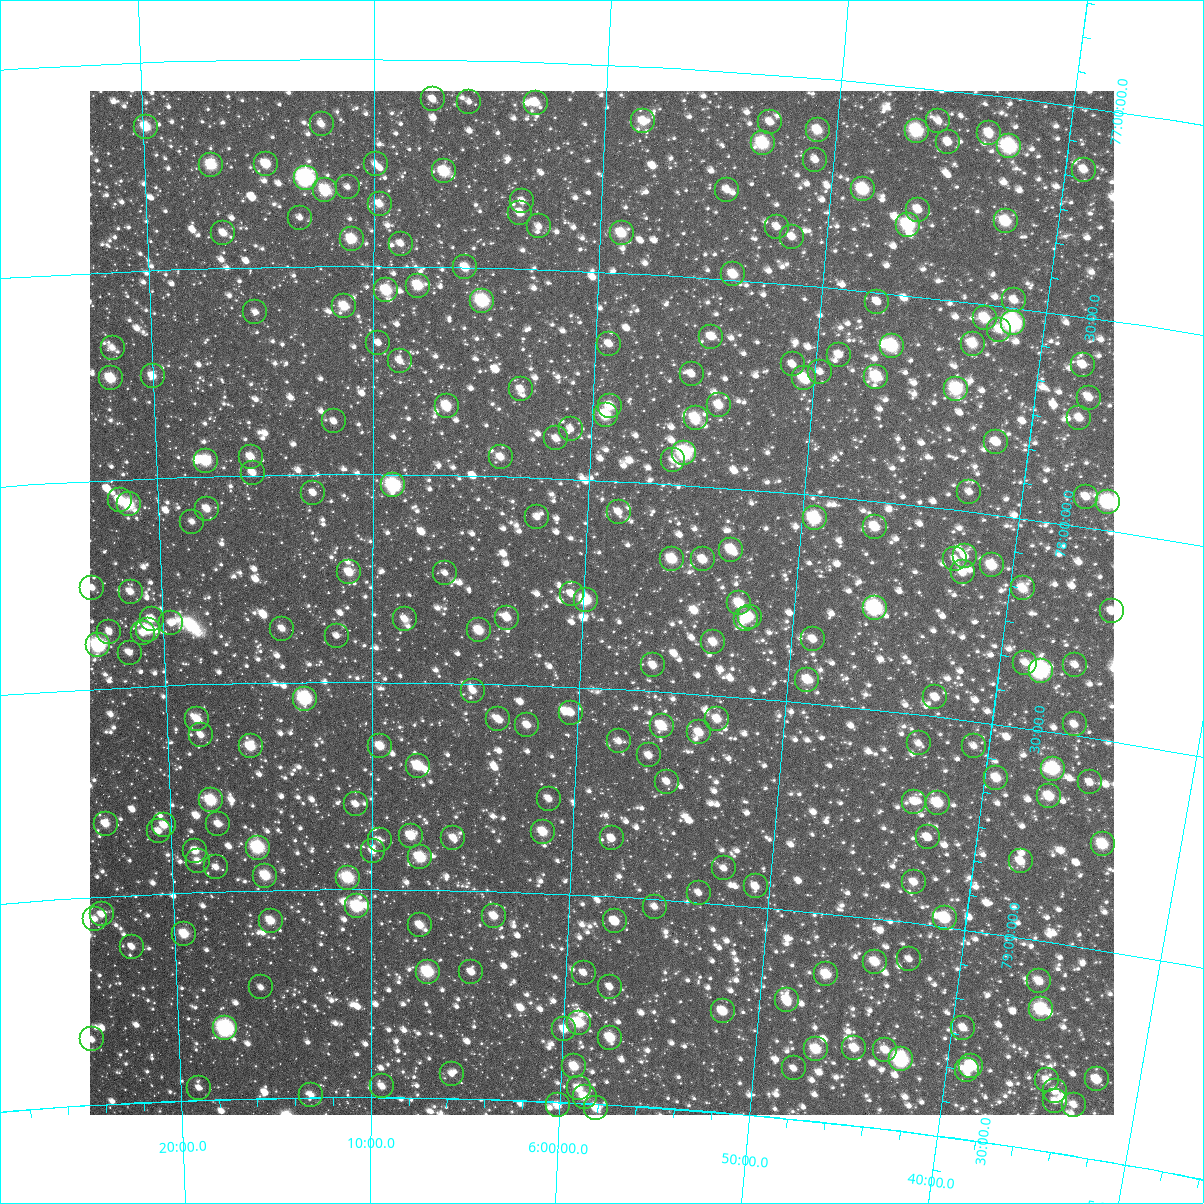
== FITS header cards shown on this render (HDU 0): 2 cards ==
NAXIS1  =                 1024
NAXIS2  =                 1024

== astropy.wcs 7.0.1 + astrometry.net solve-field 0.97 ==
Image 1024 x 1024 px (HDU 0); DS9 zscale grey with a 90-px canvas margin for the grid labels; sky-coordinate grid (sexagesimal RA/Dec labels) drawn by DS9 from the SOLVED WCS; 240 Tycho-2 reference stars matched to detected sources circled (green)
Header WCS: RA---TAN-SIP/DEC--TAN-SIP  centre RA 05:59:08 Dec +78:18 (89.78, +78.29 deg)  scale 8.66 arcsec/px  FOV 147.8' x 147.9'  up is +177 deg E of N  parity flipped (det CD > 0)
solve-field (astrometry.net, Tycho-2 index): VERIFIED the header's WCS against the Tycho-2 star catalogue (verified at 6 index scales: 8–240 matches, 0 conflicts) and refined it, rather than solving blind
Solved WCS: RA---TAN-SIP/DEC--TAN-SIP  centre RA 05:59:08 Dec +78:18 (89.78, +78.29 deg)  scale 8.66 arcsec/px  FOV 147.9' x 147.9'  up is +177 deg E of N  parity flipped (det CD > 0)
The solver's refit moves the header's centre by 0.6 arcsec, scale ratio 1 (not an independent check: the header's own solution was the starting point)
Tycho-2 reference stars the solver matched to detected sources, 240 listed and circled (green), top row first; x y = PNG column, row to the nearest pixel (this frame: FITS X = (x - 90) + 1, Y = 1024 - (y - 91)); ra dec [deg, ICRS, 3 dp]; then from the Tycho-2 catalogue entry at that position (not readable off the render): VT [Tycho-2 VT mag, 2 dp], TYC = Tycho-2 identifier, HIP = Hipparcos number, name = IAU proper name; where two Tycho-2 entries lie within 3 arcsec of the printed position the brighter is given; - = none
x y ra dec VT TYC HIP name
433 99 91.864 +77.097 11.61 4529-1277-1 - -
469 102 91.476 +77.101 12.41 4529-1022-1 - -
536 103 90.758 +77.099 10.87 4529-1352-1 - -
643 121 89.591 +77.133 10.56 4528-2183-1 - -
938 121 86.417 +77.074 12.03 4528-1048-1 - -
770 122 88.219 +77.115 11.68 4528-1284-1 - -
322 124 93.066 +77.158 11.65 4529-992-1 - -
146 127 94.966 +77.155 10.07 4529-889-1 - -
818 130 87.703 +77.125 10.37 4528-1544-1 - -
917 131 86.638 +77.103 8.99 4528-1386-1 - -
989 133 85.861 +77.090 10.72 4528-1292-1 - -
948 142 86.289 +77.123 11.81 4528-1038-1 - -
763 143 88.284 +77.167 9.24 4528-991-1 - -
1009 146 85.626 +77.116 8.35 4528-1502-1 26888 -
815 160 87.700 +77.197 11.64 4528-2078-1 - -
266 164 93.674 +77.253 10.85 4529-872-1 - -
376 164 92.481 +77.254 12.10 4529-900-1 - -
211 165 94.271 +77.251 9.65 4529-1240-1 - -
1084 170 84.797 +77.149 11.07 4528-1132-1 - -
444 171 91.730 +77.270 9.67 4529-1509-1 - -
306 178 93.243 +77.287 7.57 4529-1585-1 29503 -
348 187 92.786 +77.309 12.32 4529-1197-1 - -
863 189 87.156 +77.256 9.30 4528-1939-1 - -
325 190 93.028 +77.317 9.78 4529-775-1 - -
727 190 88.636 +77.284 11.72 4528-1841-1 - -
522 201 90.867 +77.337 11.75 4529-1446-1 - -
380 204 92.435 +77.350 11.16 4529-785-1 - -
918 210 86.536 +77.292 11.07 4528-1818-1 - -
520 213 90.885 +77.365 11.01 4529-815-1 - -
300 218 93.312 +77.382 12.17 4529-1334-1 - -
1006 221 85.569 +77.296 9.74 4528-1921-1 - -
908 225 86.622 +77.331 8.91 4528-2033-1 - -
539 226 90.677 +77.396 12.19 4529-1246-1 - -
777 227 88.058 +77.364 11.76 4528-1680-1 - -
223 233 94.158 +77.416 11.44 4529-780-1 - -
622 233 89.763 +77.404 10.22 4528-2153-1 - -
792 237 87.885 +77.386 11.55 4528-1812-1 - -
352 239 92.743 +77.435 9.94 4529-928-1 - -
401 244 92.198 +77.445 11.73 4529-1535-1 - -
465 267 91.479 +77.500 10.66 4529-1118-1 - -
733 274 88.502 +77.487 10.45 4528-1701-1 - -
418 286 92.001 +77.545 9.95 4529-893-1 - -
386 290 92.354 +77.558 9.66 4529-1160-1 - -
1014 300 85.370 +77.482 11.41 4528-1668-1 - -
482 301 91.280 +77.579 8.92 4529-1124-1 - -
877 302 86.879 +77.523 11.54 4528-1507-1 - -
344 306 92.826 +77.596 10.19 4529-1438-1 - -
255 312 93.821 +77.608 12.00 4529-1065-1 - -
985 318 85.665 +77.534 10.20 4528-1847-1 - -
1013 323 85.353 +77.536 8.06 4528-1856-1 26790 -
999 330 85.493 +77.557 11.11 4528-1997-1 - -
711 337 88.699 +77.640 11.47 4528-1403-1 - -
378 343 92.441 +77.684 11.92 4529-957-1 - -
609 344 89.839 +77.672 11.41 4528-2016-1 - -
973 344 85.767 +77.598 10.32 4528-2053-1 - -
892 346 86.670 +77.624 9.05 4528-1676-1 - -
113 348 95.441 +77.683 11.56 4529-1410-1 - -
839 355 87.250 +77.659 11.57 4528-2026-1 - -
400 361 92.199 +77.727 11.89 4529-1176-1 - -
793 364 87.759 +77.692 11.27 4528-1397-1 - -
1083 365 84.516 +77.615 11.33 4528-1581-1 - -
820 372 87.444 +77.704 11.65 4528-1583-1 - -
692 374 88.891 +77.733 11.65 4528-1792-1 - -
153 376 95.001 +77.755 11.28 4529-931-1 - -
876 377 86.807 +77.702 9.72 4528-2001-1 - -
111 378 95.478 +77.756 9.74 4529-1568-1 - -
804 378 87.620 +77.722 10.30 4528-1783-1 - -
521 389 90.819 +77.789 11.39 4529-817-1 - -
956 389 85.890 +77.711 9.28 4528-1033-1 - -
1089 398 84.391 +77.690 11.27 4528-1573-1 - -
719 405 88.554 +77.804 10.88 4528-1609-1 - -
447 406 91.657 +77.833 10.40 4529-1289-1 - -
610 406 89.795 +77.821 11.17 4528-1209-1 28330 -
606 415 89.841 +77.843 9.65 4528-1661-1 - -
696 418 88.813 +77.838 10.03 4528-1293-1 - -
1079 418 84.468 +77.743 11.30 4528-1221-1 - -
334 421 92.944 +77.873 11.94 4529-1343-1 - -
571 429 90.231 +77.881 12.12 4529-1217-1 - -
556 438 90.395 +77.905 11.70 4529-985-1 - -
996 442 85.370 +77.826 10.79 4528-838-1 - -
684 453 88.913 +77.924 8.42 4528-1617-1 28030 -
251 457 93.907 +77.956 10.87 4529-1002-1 - -
501 457 91.025 +77.954 11.20 4529-856-1 - -
673 460 89.039 +77.942 11.91 4528-1039-1 - -
206 461 94.429 +77.963 9.55 4529-1457-1 29898 -
253 473 93.888 +77.994 11.48 4529-994-1 - -
393 485 92.261 +78.027 8.48 4529-434-1 - -
969 492 85.605 +77.953 11.88 4528-748-1 - -
313 493 93.190 +78.044 11.78 4529-673-1 - -
1086 497 84.265 +77.928 11.47 4528-705-1 - -
120 500 95.437 +78.049 10.13 4529-807-1 - -
1108 502 84.002 +77.932 8.50 4528-701-1 26296 -
129 504 95.340 +78.061 9.47 4529-866-1 - -
207 509 94.432 +78.078 11.03 4529-598-1 - -
619 512 89.634 +78.074 11.30 4528-463-1 - -
537 517 90.580 +78.096 12.01 4529-522-1 - -
815 518 87.354 +78.057 8.98 4528-864-1 27500 -
192 522 94.607 +78.108 12.07 4529-462-1 - -
875 527 86.645 +78.063 10.30 4528-104-1 - -
731 550 88.291 +78.148 10.08 4528-156-1 - -
965 556 85.565 +78.108 11.55 4528-603-1 - -
672 559 88.979 +78.180 9.89 4528-509-1 - -
703 559 88.617 +78.177 10.65 4528-332-1 - -
955 559 85.672 +78.119 11.76 4528-935-1 - -
992 565 85.239 +78.122 10.09 4528-377-1 - -
349 572 92.775 +78.236 10.57 4529-555-1 - -
963 572 85.569 +78.148 11.13 4528-730-1 - -
445 573 91.642 +78.237 11.94 4529-662-1 - -
92 588 95.814 +78.258 11.73 4529-515-1 - -
1023 588 84.848 +78.167 10.60 4528-500-1 - -
131 592 95.364 +78.271 11.30 4529-75-1 - -
572 594 90.141 +78.277 11.59 4529-623-1 - -
586 600 89.972 +78.289 9.38 4528-188-1 - -
739 603 88.150 +78.275 10.25 4528-302-1 - -
875 608 86.550 +78.256 8.28 4528-493-1 27225 -
1112 611 83.772 +78.191 11.76 4528-328-1 - -
750 617 88.012 +78.305 10.81 4528-171-1 - -
507 618 90.895 +78.340 11.15 4529-286-1 - -
152 619 95.128 +78.338 10.81 4529-21-1 - -
405 619 92.111 +78.349 11.66 4529-192-1 - -
746 619 88.059 +78.312 10.71 4528-401-1 - -
171 623 94.900 +78.351 11.86 4529-313-1 - -
282 629 93.577 +78.371 11.87 4529-302-1 - -
148 630 95.180 +78.365 10.09 4529-107-1 - -
479 630 91.225 +78.372 10.35 4529-135-1 - -
109 632 95.639 +78.365 11.78 4529-425-1 - -
143 633 95.242 +78.372 11.62 4529-266-1 - -
337 636 92.927 +78.389 12.10 4529-684-1 - -
813 639 87.242 +78.346 11.16 4528-86-1 - -
713 642 88.423 +78.373 10.88 4528-808-1 - -
98 645 95.780 +78.396 8.41 4529-442-1 30358 -
130 653 95.409 +78.418 11.67 4529-17-1 - -
1025 663 84.700 +78.343 11.74 4528-659-1 - -
653 665 89.123 +78.439 11.18 4528-185-1 - -
1075 665 84.107 +78.332 11.57 4528-77-1 - -
1041 671 84.505 +78.359 7.77 4528-472-1 26486 -
807 680 87.264 +78.444 10.43 4528-961-1 - -
473 691 91.278 +78.518 11.51 4529-615-1 - -
935 697 85.711 +78.454 11.34 4528-24-1 - -
305 699 93.314 +78.540 8.54 4529-578-1 - -
571 713 90.084 +78.563 11.47 4529-13-1 - -
197 719 94.628 +78.583 10.53 4529-86-1 - -
498 719 90.964 +78.585 11.28 4529-179-1 - -
717 719 88.309 +78.557 10.82 4528-130-1 - -
1075 724 84.010 +78.474 11.36 4528-538-1 - -
527 725 90.610 +78.597 11.38 4529-201-1 - -
662 726 88.978 +78.582 10.01 4528-20-1 - -
699 732 88.518 +78.592 10.99 4528-821-1 - -
201 735 94.584 +78.622 11.46 4529-91-1 - -
619 741 89.487 +78.626 11.83 4528-57-1 - -
919 743 85.847 +78.569 11.96 4528-546-1 - -
251 746 93.983 +78.653 10.06 4529-39-1 - -
380 746 92.397 +78.655 10.63 4529-165-1 - -
974 746 85.180 +78.559 11.69 4528-494-1 - -
649 755 89.109 +78.656 11.58 4528-38-1 - -
418 766 91.932 +78.701 10.08 4529-14-1 - -
1053 769 84.188 +78.587 8.98 4528-127-1 - -
996 778 84.855 +78.628 10.57 4528-81-1 - -
667 782 88.869 +78.716 11.90 4528-740-1 - -
1090 782 83.720 +78.606 11.69 4528-268-1 - -
1049 796 84.184 +78.654 10.39 4528-41-1 - -
549 799 90.310 +78.773 11.56 4533-1513-1 - -
211 800 94.490 +78.780 9.32 4533-1545-1 - -
914 802 85.816 +78.709 11.14 4528-14-1 - -
938 803 85.529 +78.706 9.98 4528-203-1 - -
356 804 92.697 +78.795 11.76 4533-1633-1 - -
106 824 95.805 +78.826 10.73 4533-1359-1 - -
218 824 94.408 +78.838 11.40 4533-1560-1 - -
164 825 95.082 +78.836 10.90 4533-1544-1 - -
159 831 95.149 +78.849 11.67 4533-1573-1 - -
543 832 90.367 +78.852 10.29 4533-1363-1 - -
411 836 92.007 +78.870 10.21 4533-1358-1 - -
928 837 85.600 +78.791 11.53 4532-1851-1 - -
453 838 91.480 +78.873 11.31 4533-972-1 - -
612 838 89.508 +78.860 11.42 4532-1900-1 - -
380 840 92.398 +78.881 11.85 4533-1395-1 - -
1103 844 83.447 +78.748 9.79 4528-255-1 - -
258 848 93.921 +78.897 8.74 4533-1230-1 - -
195 851 94.702 +78.900 10.87 4533-982-1 - -
373 851 92.483 +78.907 11.42 4533-1666-1 - -
420 857 91.888 +78.922 9.46 4533-728-1 - -
198 861 94.672 +78.925 11.79 4533-874-1 - -
1021 861 84.420 +78.818 10.97 4532-1837-1 - -
216 867 94.450 +78.941 11.93 4533-1186-1 - -
724 868 88.083 +78.914 12.10 4532-1894-1 - -
265 876 93.834 +78.964 9.84 4533-986-1 - -
348 878 92.798 +78.972 9.31 4533-170-1 - -
914 882 85.705 +78.902 11.30 4532-1584-1 - -
756 886 87.670 +78.951 11.48 4532-1659-1 - -
699 893 88.377 +78.977 12.00 4532-1431-1 - -
357 906 92.680 +79.041 9.15 4533-1612-1 - -
655 907 88.921 +79.018 11.84 4532-1559-1 - -
102 914 95.917 +79.043 11.09 4533-622-1 - -
494 916 90.945 +79.059 10.63 4533-484-1 - -
945 918 85.266 +78.978 9.47 4532-1428-1 26758 -
95 919 96.004 +79.053 11.92 4533-90-1 - -
271 921 93.779 +79.073 10.32 4533-132-1 - -
615 921 89.412 +79.059 11.20 4532-1717-1 - -
420 925 91.882 +79.085 10.95 4533-1563-1 - -
184 934 94.879 +79.099 10.31 4533-1496-1 - -
132 947 95.553 +79.124 11.73 4533-1314-1 - -
909 959 85.647 +79.087 12.23 4532-1304-1 - -
875 962 86.076 +79.103 10.75 4532-1462-1 - -
428 972 91.772 +79.197 9.17 4533-536-1 28995 -
471 972 91.213 +79.195 11.40 4533-434-1 - -
584 973 89.773 +79.187 11.63 4532-1380-1 - -
826 974 86.675 +79.146 10.30 4532-1410-1 - -
1039 981 83.969 +79.098 11.07 4532-1005-1 - -
261 987 93.918 +79.233 11.90 4533-1388-1 - -
610 987 89.427 +79.217 12.19 4532-1023-1 - -
787 1000 87.145 +79.216 10.60 4532-1175-1 - -
1041 1009 83.893 +79.164 9.05 4532-1030-1 - -
723 1011 87.955 +79.257 10.73 4532-605-1 - -
579 1023 89.807 +79.307 9.66 4532-1811-1 - -
225 1028 94.392 +79.330 7.95 4533-478-1 29883 -
963 1028 84.850 +79.234 11.10 4532-1858-1 - -
564 1029 89.989 +79.325 11.08 4532-1558-1 - -
610 1038 89.385 +79.339 10.18 4532-807-1 - -
92 1039 96.132 +79.342 11.40 4533-976-1 - -
854 1048 86.215 +79.315 10.67 4532-1003-1 - -
816 1049 86.709 +79.328 10.04 4532-265-1 - -
885 1050 85.812 +79.311 10.98 4532-1248-1 - -
901 1059 85.599 +79.329 9.68 4532-1383-1 26878 -
574 1066 89.834 +79.413 10.49 4532-357-1 - -
971 1066 84.680 +79.322 9.79 4532-1038-1 - -
794 1068 86.970 +79.379 12.03 4532-934-1 - -
967 1070 84.730 +79.333 11.38 4532-1342-1 - -
452 1074 91.439 +79.441 12.15 4533-162-1 - -
1097 1079 83.047 +79.309 11.15 4532-1850-1 - -
1047 1080 83.685 +79.329 11.35 4532-1403-1 - -
382 1086 92.350 +79.474 11.43 4533-48-1 - -
199 1088 94.761 +79.471 11.82 4533-240-1 - -
579 1088 89.764 +79.465 10.79 4532-1709-1 - -
1055 1091 83.556 +79.353 11.78 4532-1000-1 - -
311 1095 93.284 +79.493 11.51 4533-818-1 - -
585 1097 89.680 +79.484 10.56 4532-503-1 - -
1055 1101 83.535 +79.377 12.02 4532-1813-1 - -
558 1105 90.030 +79.509 11.02 4533-644-1 - -
1074 1105 83.285 +79.378 12.02 4532-669-1 - -
596 1108 89.524 +79.511 10.87 4532-1271-1 - -